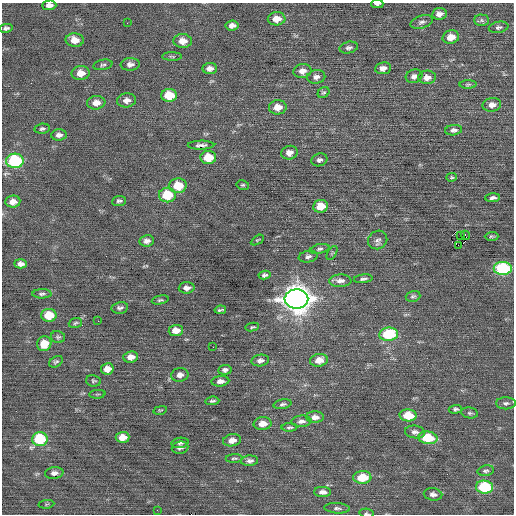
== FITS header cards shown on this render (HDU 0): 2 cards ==
NAXIS1  =                  512 / Axis length
NAXIS2  =                  512 / Axis length

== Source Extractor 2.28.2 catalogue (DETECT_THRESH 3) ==
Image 512 x 512 px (HDU 0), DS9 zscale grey, 1 PNG px = 1 image px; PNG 516 x 516 px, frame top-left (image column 1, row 512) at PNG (2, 3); each listed source drawn as its Kron ellipse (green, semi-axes under 4 px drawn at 4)
Background 0.0101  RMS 0.72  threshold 2.16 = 3 sigma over >= 5 px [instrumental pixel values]
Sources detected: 118; all 118 listed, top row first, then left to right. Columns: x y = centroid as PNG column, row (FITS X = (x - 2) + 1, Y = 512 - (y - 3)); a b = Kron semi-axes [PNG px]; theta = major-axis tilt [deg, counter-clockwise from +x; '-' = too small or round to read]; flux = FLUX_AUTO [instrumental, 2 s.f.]
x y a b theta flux
377 4 6 3 0 140
49 5 7 4 2 230
439 14 7 5 8 250
277 19 9 6 4 550
482 20 7 6 - 110
422 22 11 6 17 170
127 23 2 2 - 21
232 25 6 5 - 220
499 27 10 5 9 130
6 28 7 4 9 130
451 37 8 6 14 560
75 40 9 7 -6 500
183 41 9 7 -1 470
349 48 9 6 13 140
172 56 10 4 -1 73
130 64 9 6 5 210
103 65 9 5 11 110
210 68 7 5 5 240
383 68 8 6 9 270
302 71 9 7 11 290
81 73 9 7 3 510
414 76 8 6 17 200
316 77 9 7 9 210
427 77 9 7 4 340
468 84 8 4 1 82
324 93 6 5 - 87
169 95 8 6 0 1300
127 100 9 7 8 280
96 103 9 6 6 370
492 105 9 6 11 290
278 107 9 7 6 530
42 129 8 5 7 100
453 130 9 5 8 180
59 135 8 5 5 200
201 145 13 4 0 170
289 153 8 6 16 310
208 158 8 6 2 1100
319 160 8 6 17 140
15 161 9 7 4 4400
452 177 5 3 - 68
243 185 6 4 -12 71
178 186 8 7 - 1300
167 195 8 7 - 1700
493 198 7 4 4 140
119 201 7 5 6 110
13 202 7 6 - 360
321 206 7 6 - 740
465 235 5 2 - 40
461 236 2 2 - 30
492 236 7 3 1 66
257 240 7 3 33 49
378 240 10 9 - 190
147 241 7 5 9 210
458 245 2 2 - 1900
319 249 10 4 12 110
332 253 8 3 58 60
308 256 9 6 10 150
21 264 6 4 -2 210
503 268 9 6 0 5200
264 275 6 4 9 120
363 279 9 3 7 110
340 281 11 6 2 250
187 288 8 5 3 240
42 294 10 4 1 110
413 296 7 5 17 100
296 299 12 9 1 58000
160 300 8 4 12 81
120 308 8 5 10 130
220 310 6 2 10 67
49 315 8 6 1 1200
98 321 2 2 - 97
75 323 7 4 19 82
252 327 7 3 11 67
176 331 7 5 4 500
389 334 9 6 6 2700
58 337 7 6 - 96
44 344 7 7 - 770
213 347 2 2 - 36
131 357 7 5 5 380
319 360 9 6 9 550
260 361 9 5 9 220
56 362 7 5 30 96
107 369 6 5 - 370
225 370 7 5 7 140
180 375 8 7 - 260
93 381 7 6 - 86
220 381 9 5 6 240
97 394 8 3 5 51
212 401 7 3 5 97
506 403 10 6 -1 150
283 404 9 4 13 120
455 409 7 4 5 110
160 410 7 3 12 48
470 413 8 5 -9 100
408 415 8 6 -4 1200
315 417 9 5 0 300
301 421 10 5 3 200
263 424 9 6 4 500
289 427 8 3 1 87
415 432 10 6 -7 200
123 437 7 5 5 560
428 438 9 6 -6 1700
40 439 8 7 - 3100
232 440 9 6 8 370
180 443 9 5 9 120
180 448 8 6 8 170
234 458 8 3 3 77
250 461 8 5 5 160
486 471 8 5 13 110
54 473 9 5 8 220
362 477 9 6 2 1200
485 487 8 6 -4 3000
322 492 8 5 -1 230
433 494 9 6 -9 180
46 504 8 3 6 51
337 508 13 5 -5 140
157 510 2 2 - 22
366 513 7 4 -11 71
At the frame edge (FLAGS 8, measured only in part): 3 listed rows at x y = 377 4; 49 5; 366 513